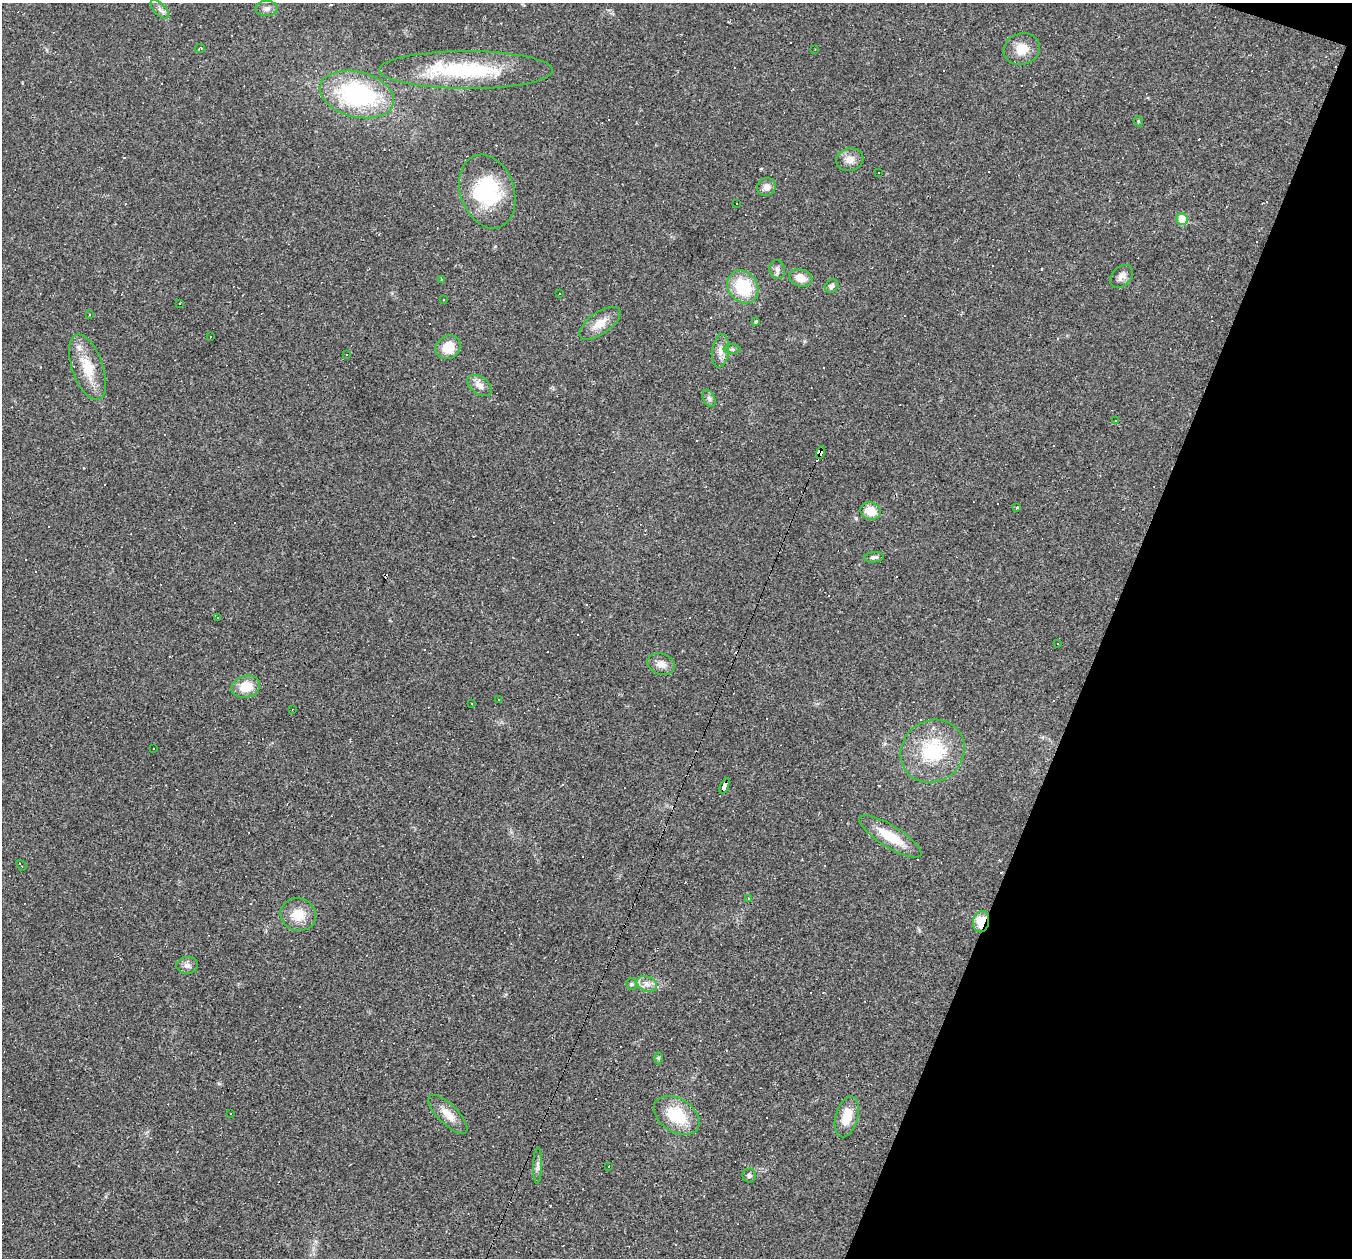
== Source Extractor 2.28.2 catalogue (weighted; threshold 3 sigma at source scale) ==
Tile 8 of 4 x 4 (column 4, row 2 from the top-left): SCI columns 4051-5400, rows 2774-4029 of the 5400 x 5416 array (HDU 1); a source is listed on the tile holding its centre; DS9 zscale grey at full resolution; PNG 1354 x 1260 px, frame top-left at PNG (2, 3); each listed source drawn as its Kron ellipse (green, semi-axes under 4 px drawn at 4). Shown black and unused: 18% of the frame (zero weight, under 2 of 3 exposures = <1% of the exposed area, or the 3 px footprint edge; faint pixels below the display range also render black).
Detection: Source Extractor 2.28.2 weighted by HDU 2 'WHT'; one run over the whole footprint, this tile lists its part. Background 0.0184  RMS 0.0042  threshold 0.0187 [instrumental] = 3 sigma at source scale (4.5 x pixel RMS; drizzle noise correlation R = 1.50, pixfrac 1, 0.05/0.05 arcsec/px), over >= 5 px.
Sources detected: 122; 1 inside a brighter object's white glare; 55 cosmic-ray / hot-pixel residue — neither listed nor drawn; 1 inside a brighter listed object's ellipse — not listed separately; the other 65 listed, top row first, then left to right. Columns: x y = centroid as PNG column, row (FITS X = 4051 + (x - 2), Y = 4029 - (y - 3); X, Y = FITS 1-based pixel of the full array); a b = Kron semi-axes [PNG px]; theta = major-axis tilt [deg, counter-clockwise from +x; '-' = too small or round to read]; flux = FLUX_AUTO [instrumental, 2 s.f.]
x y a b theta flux
160 9 12 5 -45 1.9
266 9 11 7 1 1.8
200 48 5 3 - 0.78
815 49 3 2 - 0.27
1022 49 18 15 15 6.4
466 70 87 19 0 42
357 94 38 22 -14 55
1138 121 5 3 - 0.42
850 160 14 11 12 3.5
878 173 2 2 - 0.38
766 187 9 9 - 2.6
487 191 38 27 -71 32
736 203 3 3 - 1.8
1182 219 6 5 - 11
777 270 9 8 - 1.6
1121 276 13 9 46 2.5
801 278 12 8 -18 5.3
441 279 2 2 - 0.3
832 286 7 6 - 1.4
743 287 17 14 -52 19
559 293 2 2 - 0.28
443 300 3 2 - 0.43
180 303 3 2 - 0.49
90 314 2 2 - 0.32
756 322 3 2 - 0.51
600 323 24 11 35 6
210 337 3 3 - 1.8
448 347 13 11 35 8
732 349 8 5 -1 0.93
720 351 16 8 82 3.2
346 355 3 2 - 0.5
87 367 34 15 -71 12
480 386 13 8 -35 3.2
709 398 9 5 -63 1.2
1115 421 3 2 - 0.48
820 453 6 4 72 100
1017 508 4 3 - 0.4
871 511 10 8 -18 7
874 557 10 5 6 1.1
218 618 3 3 - 0.41
1058 644 3 2 - 0.42
661 664 14 10 -18 3.4
246 687 14 11 15 7.9
498 699 2 2 - 0.31
472 703 2 2 - 0.28
292 710 3 2 - 0.24
153 748 3 2 - 0.37
933 751 33 30 39 28
724 786 8 4 68 56
890 836 36 11 -32 11
21 865 6 2 -52 0.71
749 898 4 3 - 0.45
298 915 18 16 -15 7.9
981 921 11 8 81 9.8
187 965 11 8 6 2
631 984 5 5 - 0.61
647 984 10 7 -21 2.5
658 1058 6 4 89 0.56
231 1114 3 2 - 0.44
448 1114 25 10 -45 5.5
677 1115 25 16 -33 17
847 1117 21 11 74 8.4
538 1166 18 4 88 1.7
608 1167 2 2 - 0.28
749 1176 7 7 - 0.92
Overlapping masked pixels (flux is a lower limit): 3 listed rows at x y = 820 453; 724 786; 981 921
Unlisted compact peaks at least as high as the median listed source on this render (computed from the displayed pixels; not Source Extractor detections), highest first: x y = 856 518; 761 169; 919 930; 219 1084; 804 341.